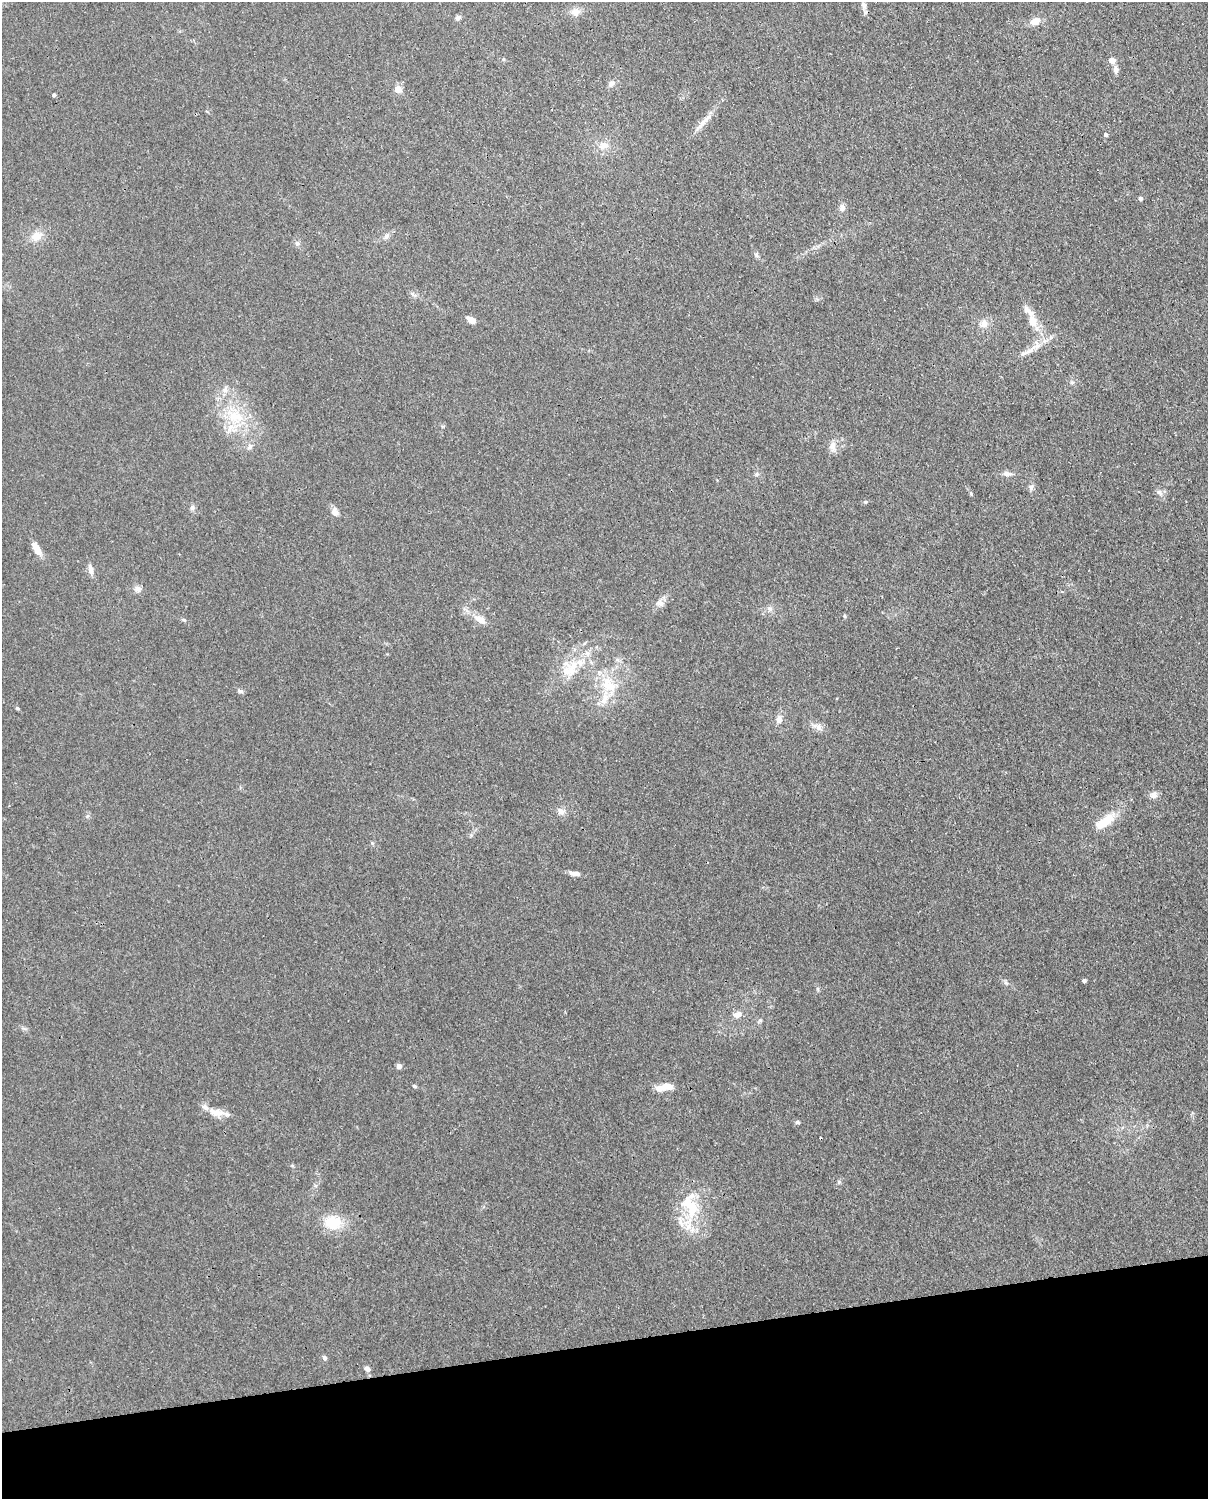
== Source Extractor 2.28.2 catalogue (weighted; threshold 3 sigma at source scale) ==
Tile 10 of 4 x 3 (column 2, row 3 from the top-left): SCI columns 1298-2503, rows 155-1651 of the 5004 x 4912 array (HDU 1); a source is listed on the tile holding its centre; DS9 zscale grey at full resolution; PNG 1210 x 1501 px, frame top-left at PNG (2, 2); no overlay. Shown black and unused: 10% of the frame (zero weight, under 3 of 4 exposures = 7% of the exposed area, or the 3 px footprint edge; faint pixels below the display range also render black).
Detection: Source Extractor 2.28.2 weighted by HDU 2 'WHT'; one run over the whole footprint, this tile lists its part. Background 0.0294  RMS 0.0028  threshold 0.0124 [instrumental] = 3 sigma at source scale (4.5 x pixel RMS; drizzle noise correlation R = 1.50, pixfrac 1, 0.05/0.05 arcsec/px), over >= 5 px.
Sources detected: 81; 1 inside a brighter object's white glare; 1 cosmic-ray / hot-pixel residue — not listed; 8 inside a brighter listed object's ellipse — not listed separately; the other 71 listed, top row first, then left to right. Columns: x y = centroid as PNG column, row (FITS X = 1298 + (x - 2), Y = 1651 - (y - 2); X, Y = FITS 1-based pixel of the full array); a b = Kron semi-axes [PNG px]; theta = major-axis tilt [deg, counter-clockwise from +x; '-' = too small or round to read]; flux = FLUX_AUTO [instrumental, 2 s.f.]
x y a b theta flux
864 5 11 6 -76 1.3
575 12 12 10 -2 2.2
458 18 8 6 34 0.82
1035 21 12 9 20 2.6
503 59 5 4 - 0.35
1112 60 5 5 - 3
1116 70 10 6 -88 1.2
611 84 9 8 - 1.2
398 89 9 8 - 2.1
54 95 4 3 - 0.54
705 120 34 6 46 3.2
1106 135 5 5 - 0.65
604 145 16 11 13 3
1140 198 4 4 - 1
842 208 9 8 - 1.3
36 236 14 11 29 3.5
386 236 8 6 74 1
297 243 8 7 - 0.85
756 255 9 5 -68 0.66
471 320 10 6 -25 2.1
1032 321 16 10 -75 3.7
984 323 11 11 - 2.3
1036 345 18 12 51 3.6
1072 382 6 5 - 0.52
225 389 11 7 80 1.5
235 417 25 21 -18 12
250 446 9 6 46 1.1
832 446 13 9 90 2.1
756 474 6 5 - 0.59
1007 474 12 7 -9 1.4
1031 487 9 7 -72 0.94
1160 493 11 6 -52 1.1
865 502 5 5 - 0.39
192 508 7 7 - 0.82
335 512 13 9 -73 1.6
36 549 20 8 -59 2.9
91 569 12 6 -81 1.7
138 589 9 8 - 1.3
660 603 12 8 -3 1.6
844 616 6 4 -89 0.33
184 620 6 4 -42 0.37
480 620 18 9 -33 3
617 659 7 4 0 0.61
569 671 28 19 -54 7.4
609 685 32 20 -59 11
240 691 9 5 -15 0.66
17 708 5 4 - 0.41
779 719 11 8 90 1.7
818 727 18 8 -24 1.9
1154 795 10 8 33 1.5
561 811 11 9 -25 1.7
87 816 6 4 71 0.48
1104 822 34 11 36 6.7
575 873 15 5 -8 1.5
1084 981 4 3 - 0.8
1006 983 7 4 -44 0.6
818 989 6 4 -71 0.41
738 1014 12 8 16 2
760 1021 8 4 32 0.52
24 1028 7 4 -19 0.55
399 1066 5 4 - 1.7
414 1086 6 4 -27 0.41
667 1087 15 9 -1 2.8
217 1112 25 10 -11 3.6
797 1122 6 4 -4 0.56
292 1165 6 4 -19 0.33
839 1182 6 4 -47 0.43
692 1209 30 18 77 12
333 1222 21 16 -2 9
324 1358 6 5 - 0.88
367 1369 7 6 - 1.1
Unlisted compact peaks at least as high as the median listed source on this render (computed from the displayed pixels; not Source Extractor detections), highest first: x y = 971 494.